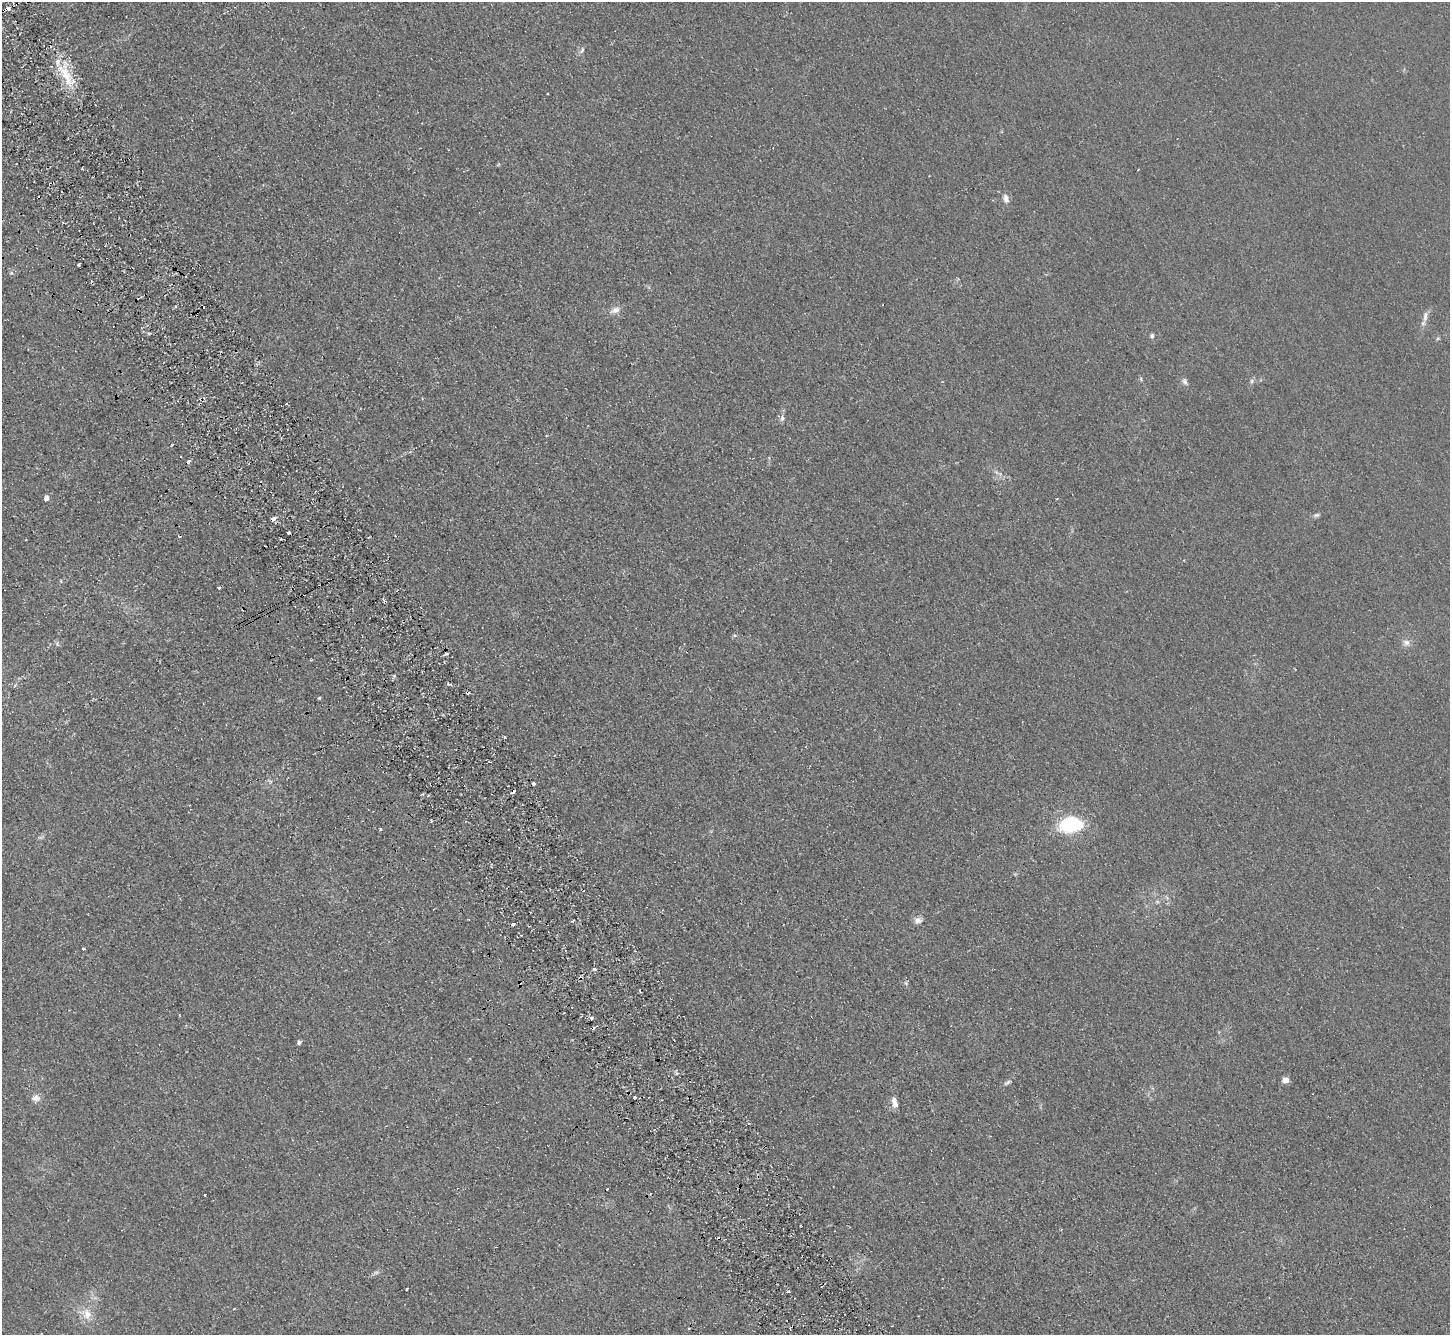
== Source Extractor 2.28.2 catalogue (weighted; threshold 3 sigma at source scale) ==
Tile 11 of 4 x 4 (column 3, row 3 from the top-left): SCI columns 2949-4396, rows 1660-2992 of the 5895 x 5848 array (HDU 1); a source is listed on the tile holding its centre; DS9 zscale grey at full resolution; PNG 1452 x 1337 px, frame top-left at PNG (2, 2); no overlay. Shown black and unused: <1% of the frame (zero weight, under 2 of 3 exposures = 3% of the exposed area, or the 3 px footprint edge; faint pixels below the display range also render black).
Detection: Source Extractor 2.28.2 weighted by HDU 2 'WHT'; one run over the whole footprint, this tile lists its part. Background 0.0411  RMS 0.011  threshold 0.0502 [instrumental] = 3 sigma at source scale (4.5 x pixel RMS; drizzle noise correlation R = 1.50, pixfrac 1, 0.05/0.05 arcsec/px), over >= 5 px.
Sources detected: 67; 12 cosmic-ray / hot-pixel residue — not listed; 1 inside a brighter listed object's ellipse — not listed separately; the other 54 listed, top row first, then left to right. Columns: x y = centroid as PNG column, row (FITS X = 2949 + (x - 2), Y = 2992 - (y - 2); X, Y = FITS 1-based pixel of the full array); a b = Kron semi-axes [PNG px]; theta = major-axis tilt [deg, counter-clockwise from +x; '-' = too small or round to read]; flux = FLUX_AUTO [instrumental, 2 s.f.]
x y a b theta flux
8 9 4 3 - 8.2
582 50 9 4 65 2.4
65 73 28 12 -51 32
82 168 4 3 - 1
1006 198 11 7 -74 5.6
79 264 3 3 - 3.9
11 273 6 4 17 1.6
615 310 13 8 19 6.9
1425 316 15 7 81 6.3
148 333 4 4 - 2.1
1152 336 6 5 - 2.2
1141 379 6 4 -73 1.4
1185 381 10 6 -71 3.4
1252 381 7 4 89 1.9
782 418 8 6 75 3.5
172 445 3 3 - 1.3
188 462 4 4 - 3.8
46 498 5 4 - 5.9
1316 515 9 5 15 2.5
274 518 4 3 - 19
219 588 3 3 - 3.2
385 602 3 3 - 5.3
735 635 6 4 18 1.5
1406 643 10 9 - 5.3
57 644 10 3 -80 1.4
447 654 4 3 - 2.4
449 684 5 3 - 2.4
319 698 3 3 - 1.4
505 737 3 2 - 1.8
270 781 8 3 -45 1.7
534 784 4 3 - 3.7
1071 824 28 18 7 64
380 829 3 3 - 1.7
40 837 9 4 6 1.9
1167 898 6 5 - 2
918 920 10 8 6 5.2
513 924 3 3 - 7.9
84 949 3 3 - 2.2
594 969 3 3 - 14
580 978 6 3 -16 1.8
906 983 6 4 -60 2
591 1018 4 3 - 0.96
299 1043 4 3 - 6.7
1285 1080 6 5 - 8.1
1007 1082 11 5 34 2.9
36 1098 11 9 5 6.8
634 1098 3 3 - 4.8
894 1100 16 7 84 6.1
607 1189 3 3 - 2.7
205 1195 3 2 - 1.4
376 1272 7 4 1 2.1
407 1289 3 3 - 3.1
788 1291 3 3 - 1.7
87 1314 17 12 -86 14
Overlapping masked pixels (flux is a lower limit): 5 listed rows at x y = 8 9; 188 462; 274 518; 385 602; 580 978